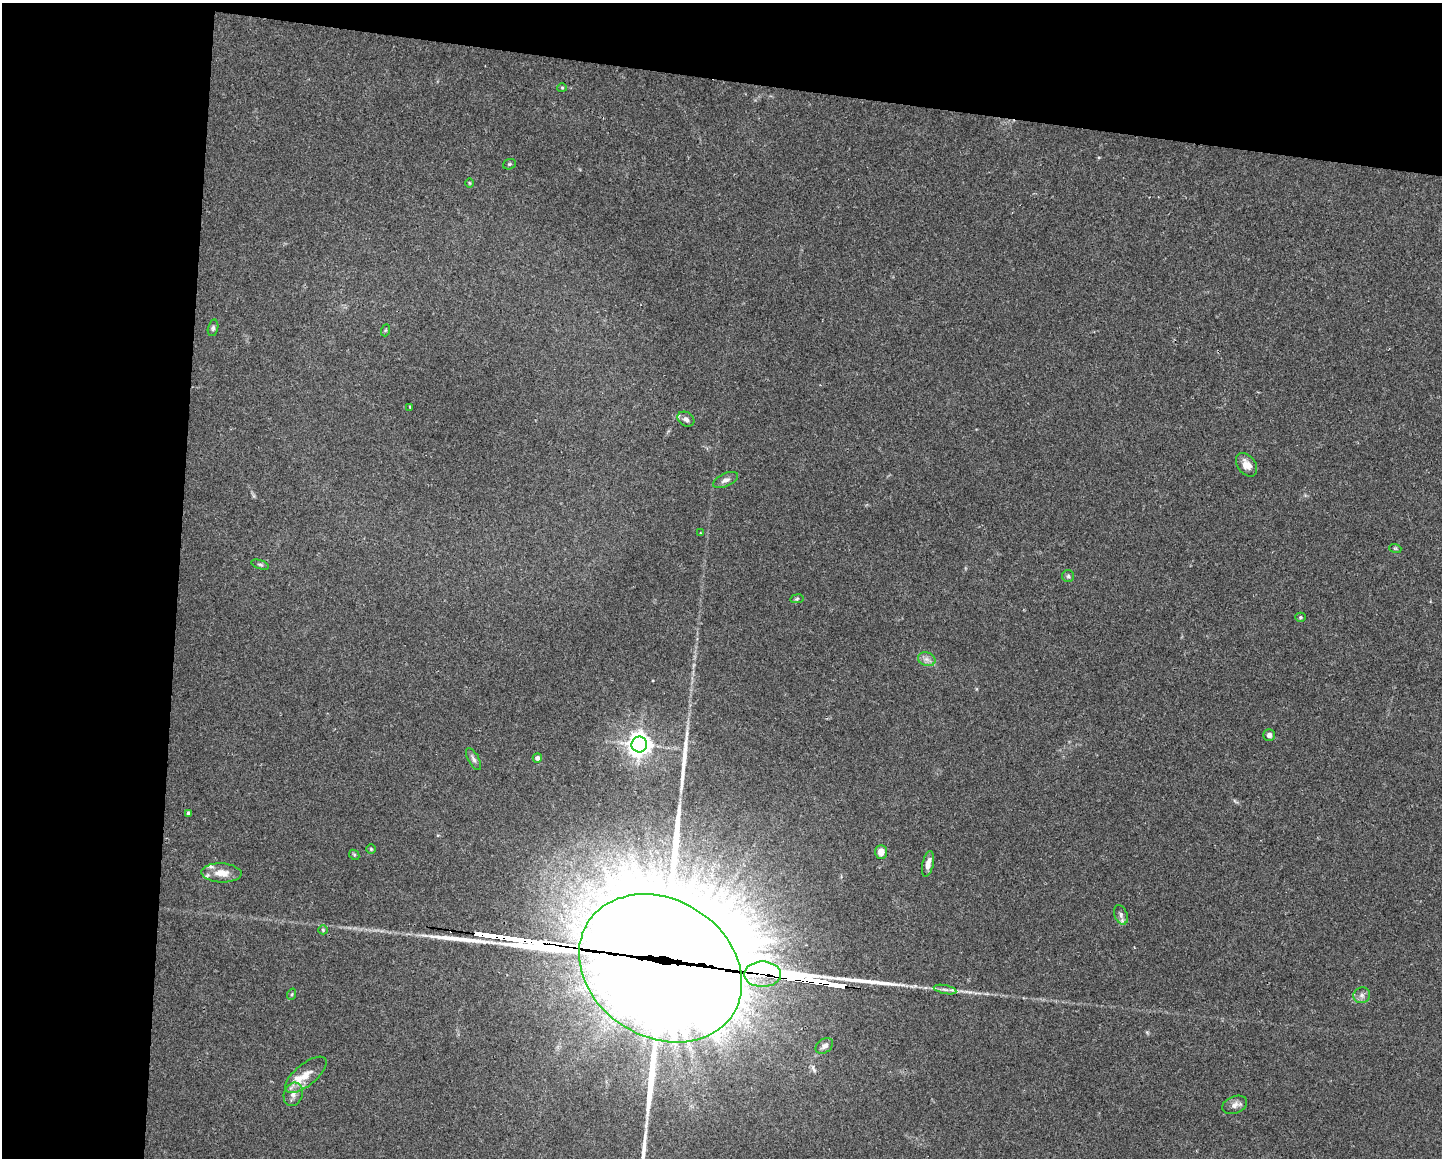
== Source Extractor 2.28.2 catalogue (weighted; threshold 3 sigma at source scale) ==
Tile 1 of 3 x 4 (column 1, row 1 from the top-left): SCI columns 221-1660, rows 3469-4624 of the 4647 x 4626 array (HDU 1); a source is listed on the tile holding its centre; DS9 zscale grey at full resolution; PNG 1444 x 1160 px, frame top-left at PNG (2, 3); each listed source drawn as its Kron ellipse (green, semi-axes under 4 px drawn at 4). Shown black and unused: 19% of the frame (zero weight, under 2 of 3 exposures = <1% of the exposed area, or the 3 px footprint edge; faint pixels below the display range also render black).
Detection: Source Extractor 2.28.2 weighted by HDU 2 'WHT'; one run over the whole footprint, this tile lists its part. Background 0.0671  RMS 0.0056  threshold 0.0253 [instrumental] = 3 sigma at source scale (4.5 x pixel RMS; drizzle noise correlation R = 1.50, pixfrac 1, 0.05/0.05 arcsec/px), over >= 5 px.
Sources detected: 51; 5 inside a brighter object's white glare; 6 long thin detections or spike segments (spike, bleed or trail) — neither listed nor drawn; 3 inside a brighter listed object's ellipse — not listed separately; the other 37 listed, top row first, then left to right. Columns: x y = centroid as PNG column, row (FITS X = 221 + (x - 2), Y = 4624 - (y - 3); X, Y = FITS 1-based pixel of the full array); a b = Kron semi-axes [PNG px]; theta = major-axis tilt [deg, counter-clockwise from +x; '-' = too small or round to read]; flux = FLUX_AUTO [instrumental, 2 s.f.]
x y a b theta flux
562 88 4 4 - 0.55
509 164 6 5 - 0.85
469 183 5 3 - 0.51
213 328 8 5 76 1.2
386 330 6 4 70 0.73
410 407 3 3 - 0.6
686 419 9 7 -32 2.1
1246 465 13 9 -53 5.2
725 480 13 6 23 2.5
701 533 4 2 - 0.35
1395 548 6 4 -18 0.7
260 565 9 4 -18 1.1
1068 576 6 6 - 1.1
797 599 7 3 9 0.61
1300 617 5 4 - 0.82
927 659 9 6 -20 2.4
1269 735 6 5 - 2.2
639 745 8 8 - 430
537 758 5 4 - 2.4
474 759 12 5 -60 1.8
188 813 4 3 - 1.2
371 849 5 4 - 0.65
881 852 7 6 - 4
354 855 5 4 - 0.73
928 864 13 5 77 3.9
221 873 20 9 -3 8
1121 915 10 6 -69 2.1
323 930 5 4 - 0.69
661 968 86 69 -32 21000
763 974 18 12 0 1800
945 990 11 4 -11 1.9
292 994 6 3 71 0.68
1362 995 8 7 - 2.3
824 1046 9 6 35 2.3
306 1075 25 11 39 7.7
293 1094 12 9 70 3.6
1235 1105 13 8 22 3.1
Overlapping masked pixels (flux is a lower limit): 2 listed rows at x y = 661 968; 763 974